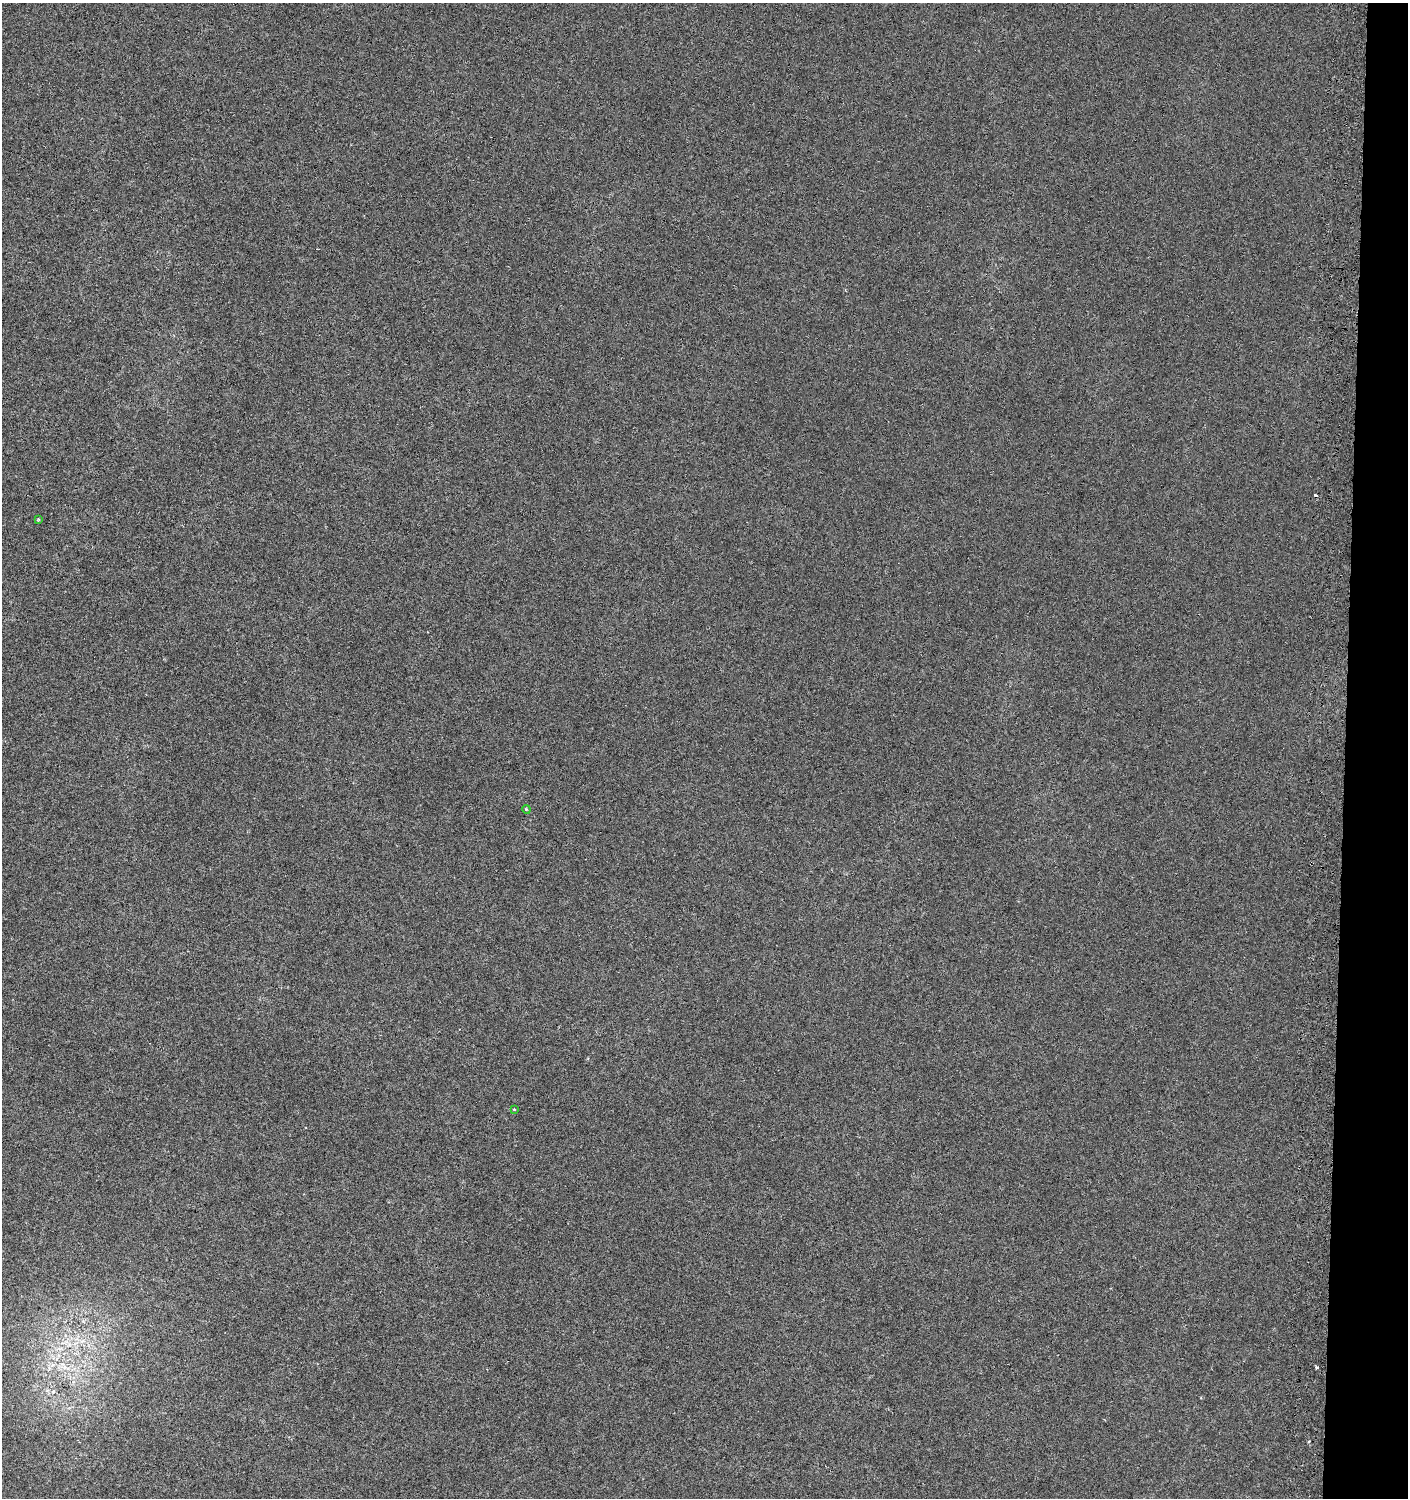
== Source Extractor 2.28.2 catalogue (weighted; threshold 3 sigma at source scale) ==
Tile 6 of 3 x 3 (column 3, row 2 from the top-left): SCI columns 3143-4548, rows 1555-3050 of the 4826 x 4614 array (HDU 1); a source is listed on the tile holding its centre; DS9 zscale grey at full resolution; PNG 1410 x 1500 px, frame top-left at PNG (2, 3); each listed source drawn as its Kron ellipse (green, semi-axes under 4 px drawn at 4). Shown black and unused: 4% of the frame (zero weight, under 3 of 6 exposures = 5% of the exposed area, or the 3 px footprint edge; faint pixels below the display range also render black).
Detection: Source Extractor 2.28.2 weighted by HDU 2 'WHT'; one run over the whole footprint, this tile lists its part. Background 0.00135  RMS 0.0021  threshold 0.00839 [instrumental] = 3 sigma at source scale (4.09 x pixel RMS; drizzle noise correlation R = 1.36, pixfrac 0.8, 0.0396/0.0396 arcsec/px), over >= 5 px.
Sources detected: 5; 2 cosmic-ray / hot-pixel residue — neither listed nor drawn; the other 3 listed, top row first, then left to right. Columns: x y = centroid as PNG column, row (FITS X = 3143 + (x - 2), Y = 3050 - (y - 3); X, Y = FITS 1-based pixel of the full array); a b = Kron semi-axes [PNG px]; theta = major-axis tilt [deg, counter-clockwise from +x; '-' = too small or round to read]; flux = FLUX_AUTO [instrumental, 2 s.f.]
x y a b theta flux
39 519 4 3 - 0.19
526 809 4 3 - 0.17
514 1110 3 2 - 0.29